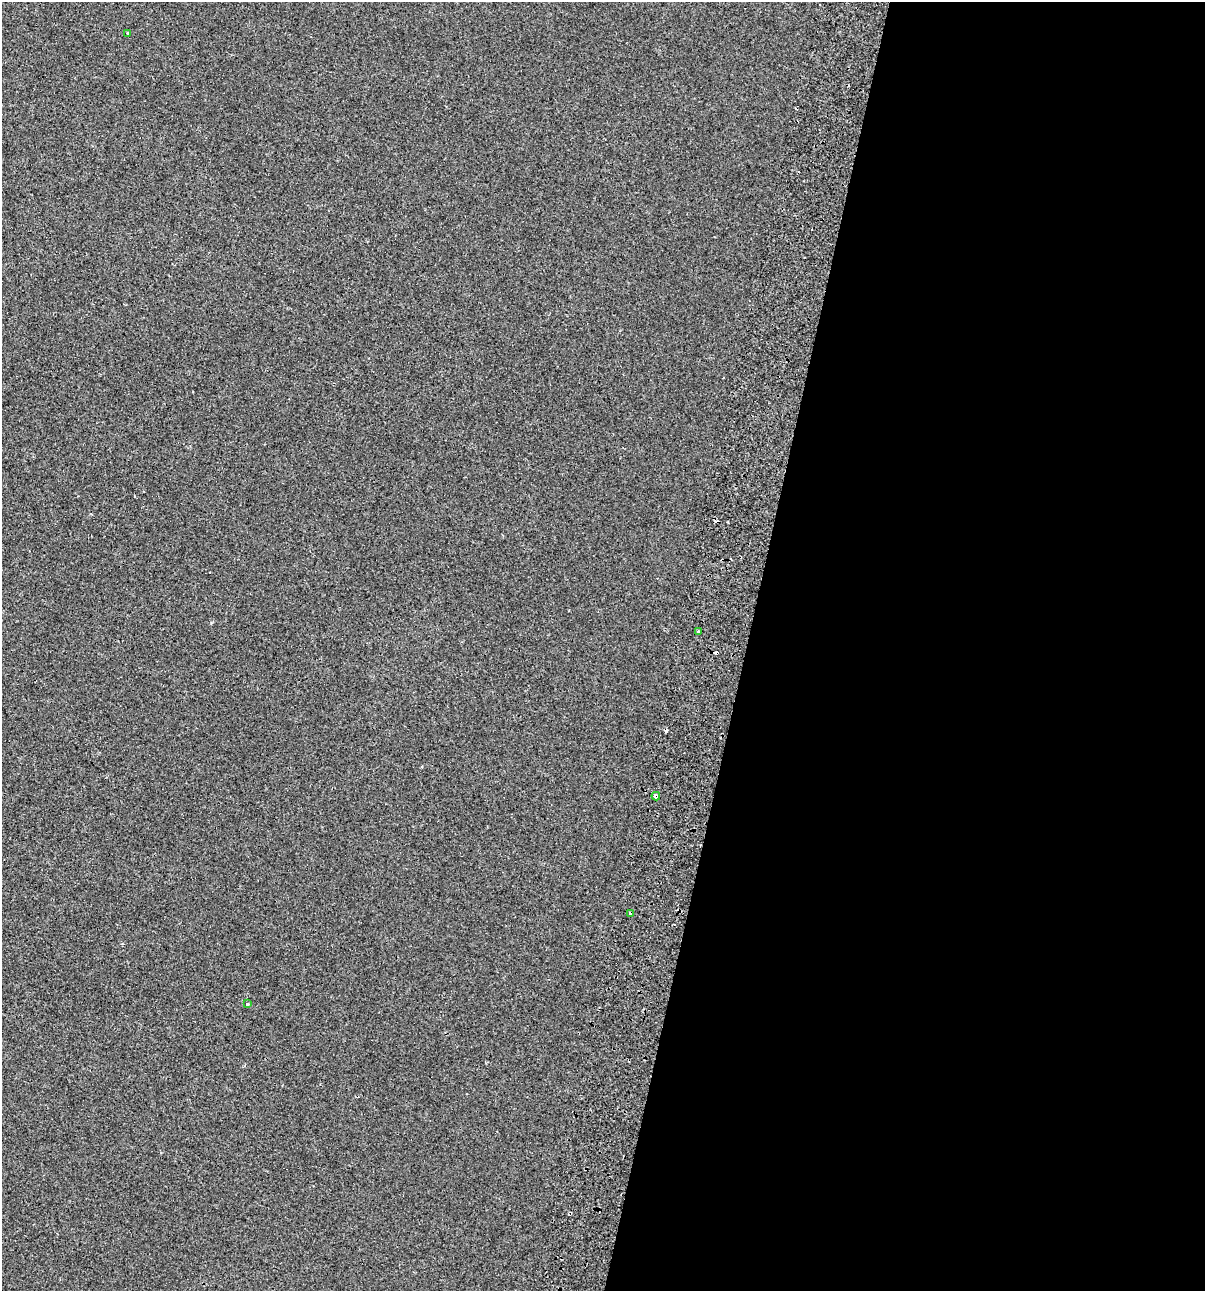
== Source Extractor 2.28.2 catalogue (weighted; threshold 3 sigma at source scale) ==
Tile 12 of 4 x 4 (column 4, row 3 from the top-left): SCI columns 3999-5201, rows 1378-2666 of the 5531 x 5345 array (HDU 1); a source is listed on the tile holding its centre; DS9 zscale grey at full resolution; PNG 1207 x 1293 px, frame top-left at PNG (2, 2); each listed source drawn as its Kron ellipse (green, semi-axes under 4 px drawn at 4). Shown black and unused: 38% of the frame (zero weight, under 2 of 3 exposures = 7% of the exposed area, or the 3 px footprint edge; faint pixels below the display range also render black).
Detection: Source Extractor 2.28.2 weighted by HDU 2 'WHT'; one run over the whole footprint, this tile lists its part. Background -4.89e-04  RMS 0.0045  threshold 0.0203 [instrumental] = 3 sigma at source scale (4.5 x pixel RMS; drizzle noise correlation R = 1.50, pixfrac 1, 0.0396/0.0396 arcsec/px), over >= 5 px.
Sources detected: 9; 4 cosmic-ray / hot-pixel residue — neither listed nor drawn; the other 5 listed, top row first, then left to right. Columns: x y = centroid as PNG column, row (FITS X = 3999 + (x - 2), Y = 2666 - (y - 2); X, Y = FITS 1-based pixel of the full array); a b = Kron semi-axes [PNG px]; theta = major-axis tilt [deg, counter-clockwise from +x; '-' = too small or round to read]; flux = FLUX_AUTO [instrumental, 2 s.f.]
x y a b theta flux
128 33 3 3 - 1.1
698 631 3 3 - 3.9
656 796 4 3 - 9.4
631 914 4 3 - 2.8
247 1004 4 3 - 2.6
Overlapping masked pixels (flux is a lower limit): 2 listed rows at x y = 656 796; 631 914